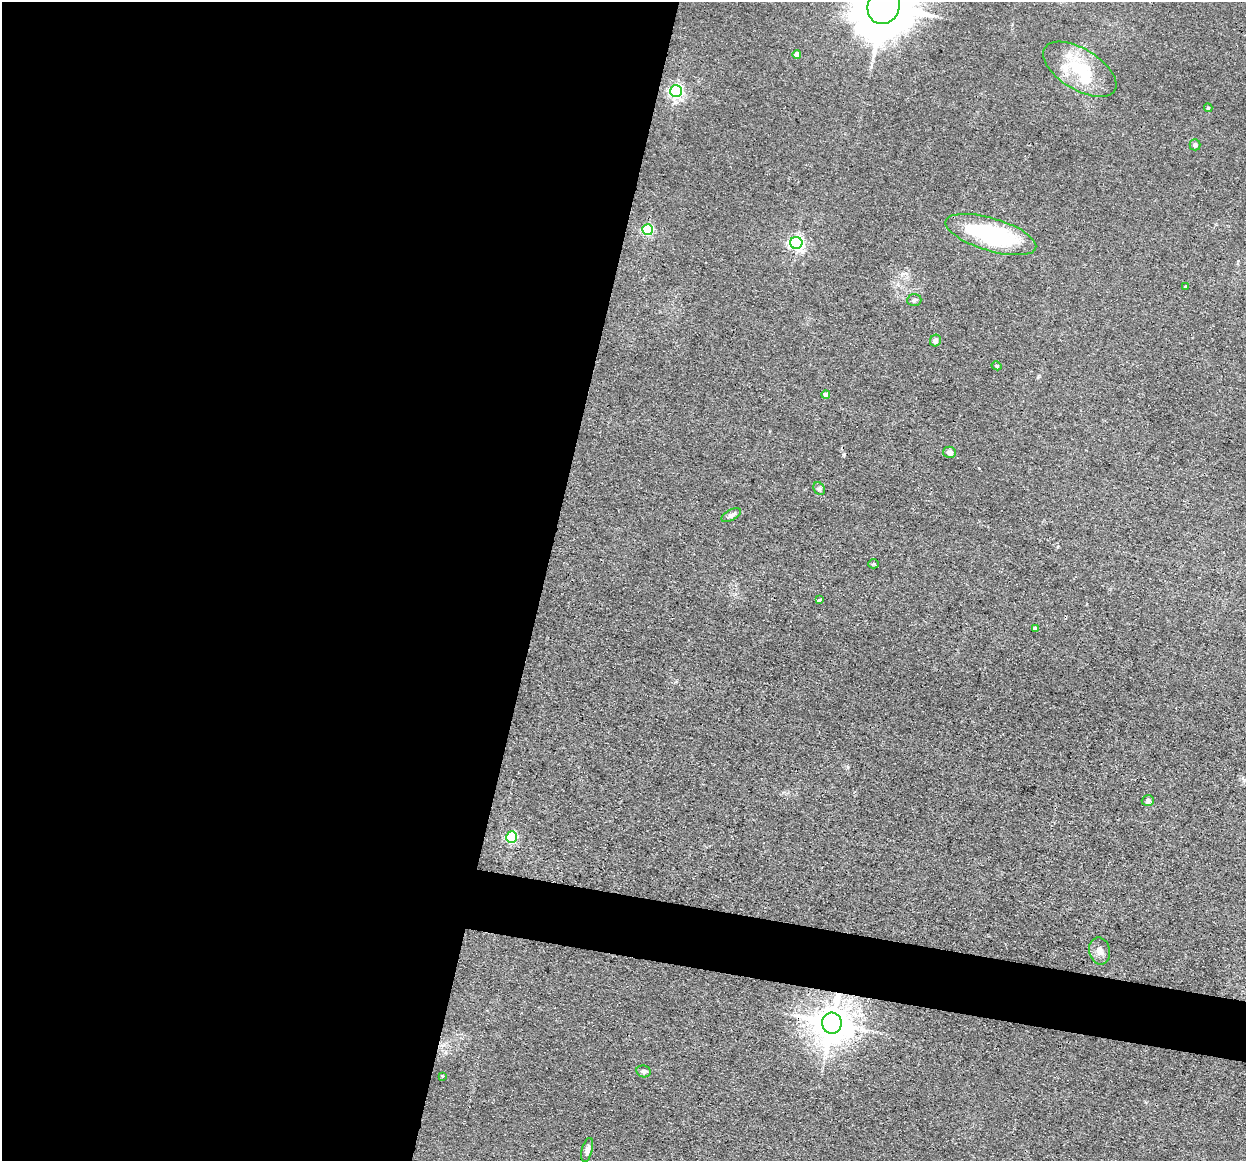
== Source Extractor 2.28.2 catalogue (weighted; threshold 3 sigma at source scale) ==
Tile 5 of 4 x 4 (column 1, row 2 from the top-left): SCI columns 1-1244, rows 2561-3719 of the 4975 x 5000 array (HDU 1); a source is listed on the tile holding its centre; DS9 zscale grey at full resolution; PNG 1248 x 1163 px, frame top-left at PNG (2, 2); each listed source drawn as its Kron ellipse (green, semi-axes under 4 px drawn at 4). Shown black and unused: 47% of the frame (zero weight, under 3 of 4 exposures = <1% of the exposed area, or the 3 px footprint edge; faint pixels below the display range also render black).
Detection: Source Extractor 2.28.2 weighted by HDU 2 'WHT'; one run over the whole footprint, this tile lists its part. Background 0.046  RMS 0.0054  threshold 0.0245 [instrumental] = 3 sigma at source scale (4.5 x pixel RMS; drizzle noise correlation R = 1.50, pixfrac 1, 0.05/0.05 arcsec/px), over >= 5 px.
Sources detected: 30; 1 inside a brighter object's white glare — neither listed nor drawn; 2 inside a brighter listed object's ellipse — not listed separately; the other 27 listed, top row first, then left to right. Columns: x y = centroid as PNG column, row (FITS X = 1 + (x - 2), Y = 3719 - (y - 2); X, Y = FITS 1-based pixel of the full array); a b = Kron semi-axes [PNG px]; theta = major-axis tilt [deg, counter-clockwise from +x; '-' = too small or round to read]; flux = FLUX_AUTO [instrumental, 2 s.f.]
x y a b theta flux
884 6 19 16 68 4300
797 54 4 4 - 4
1080 69 41 20 -31 30
676 91 6 6 - 140
1208 108 4 3 - 0.76
1195 145 5 5 - 1.7
648 230 5 5 - 66
991 235 47 16 -17 65
796 243 6 6 - 170
1186 286 3 3 - 0.86
914 300 7 6 - 1.2
935 340 6 5 - 2.4
997 366 5 4 - 0.91
826 395 4 4 - 3
949 452 6 6 - 3.2
819 489 7 5 -53 1.2
731 515 11 5 27 2.3
874 564 5 4 - 0.76
819 600 3 3 - 1.2
1035 628 4 3 - 1.3
1148 801 6 5 - 1.4
512 837 6 5 - 60
1100 951 13 10 -78 3.7
832 1023 10 10 - 1500
644 1071 7 6 - 1.5
442 1076 4 4 - 0.39
587 1150 12 5 75 2.2
Overlapping masked pixels (flux is a lower limit): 1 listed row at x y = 832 1023
Isophote crosses this tile's border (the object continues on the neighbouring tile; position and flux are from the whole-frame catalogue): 1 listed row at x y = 884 6